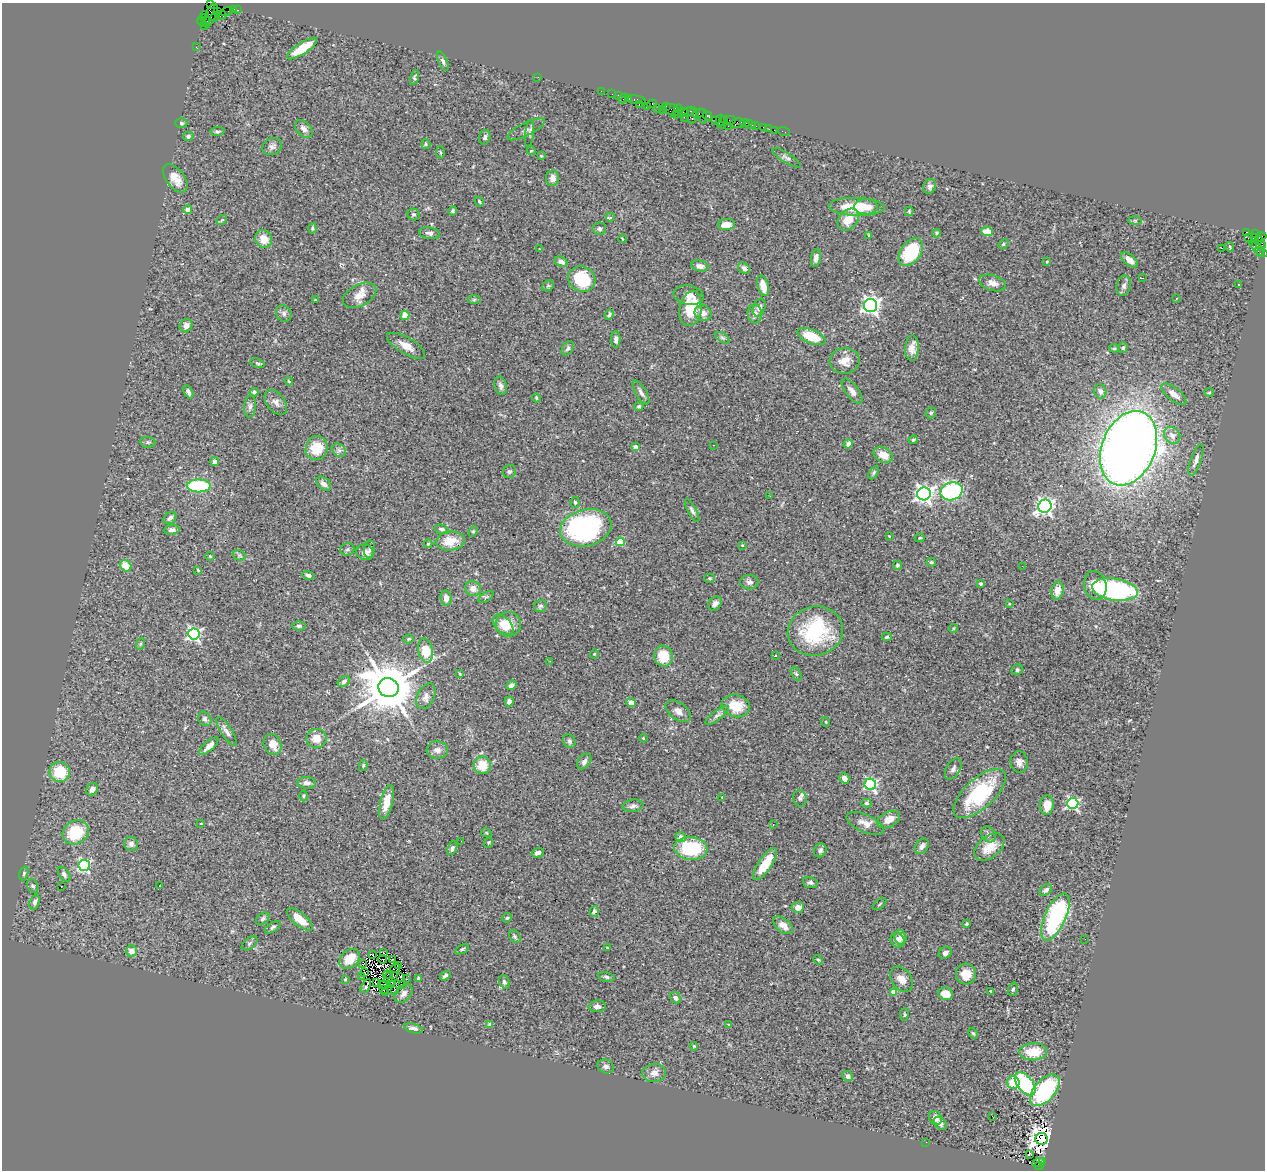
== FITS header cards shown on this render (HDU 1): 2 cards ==
NAXIS1  =                 1263
NAXIS2  =                 1168

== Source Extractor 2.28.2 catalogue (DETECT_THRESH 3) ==
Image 1263 x 1168 px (HDU 1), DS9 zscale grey, 1 PNG px = 1 image px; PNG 1267 x 1172 px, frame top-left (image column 1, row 1168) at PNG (2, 3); each listed source drawn as its Kron ellipse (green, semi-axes under 4 px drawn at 4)
Background 1.52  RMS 0.08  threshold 0.239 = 3 sigma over >= 5 px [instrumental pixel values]
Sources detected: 371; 1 with non-positive FLUX_AUTO (blend fragments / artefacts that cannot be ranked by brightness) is neither listed nor drawn; the other 370 listed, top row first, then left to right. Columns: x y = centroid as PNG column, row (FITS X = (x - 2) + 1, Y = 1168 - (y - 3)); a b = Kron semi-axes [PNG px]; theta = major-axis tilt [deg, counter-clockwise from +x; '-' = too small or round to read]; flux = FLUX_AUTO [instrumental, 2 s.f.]
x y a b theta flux
210 5 4 3 - 74
233 9 2 2 - 19
238 10 3 2 - 56
227 11 6 2 18 62
217 12 4 2 - 63
206 15 3 2 - 61
211 15 13 5 69 520
221 15 5 3 - 100
203 17 3 2 - 74
215 17 5 3 - 360
202 21 5 3 - 190
206 21 3 2 - 120
204 25 4 3 - 76
196 47 2 2 - 24
302 48 17 5 33 130
443 61 10 4 -66 13
414 77 7 4 73 9
538 77 3 2 - 4.2
601 91 2 2 - 33
612 94 2 2 - 42
619 95 3 2 - 48
624 98 5 2 - 210
629 99 3 3 - 100
636 100 9 3 -8 200
652 104 5 4 - 120
639 105 4 3 - 69
647 106 4 2 - 78
666 107 4 2 - 72
657 109 2 2 - 170
662 109 3 2 - 58
679 109 4 3 - 120
672 110 8 5 -23 320
689 112 7 4 21 410
680 113 8 2 20 170
699 113 6 4 29 150
692 116 7 5 87 440
703 116 7 4 -82 260
708 116 5 3 - 150
684 117 3 3 - 51
724 119 3 3 - 32
715 120 2 2 - 66
720 120 6 3 78 150
730 120 6 3 11 140
181 123 6 5 - 8.7
737 123 7 5 10 270
745 123 5 2 - 160
721 125 2 2 - 110
751 125 5 3 - 91
755 125 3 2 - 58
728 126 2 2 - 58
764 128 4 3 - 180
304 129 10 7 -46 28
526 129 21 6 26 22
769 129 2 2 - 10
774 130 2 2 - 37
217 132 7 4 5 9.4
784 132 6 2 -19 20
530 134 13 3 84 11
188 136 5 4 - 11
485 137 7 5 74 13
426 144 5 4 - 6.9
272 146 10 8 20 20
531 151 4 2 - 3.4
440 152 6 3 -89 5.8
541 156 3 3 - 5.9
786 158 16 5 -32 17
175 178 16 9 -53 62
552 178 8 6 83 29
930 186 7 6 - 17
479 202 5 3 - 8.2
857 207 28 9 -2 180
866 207 12 7 -1 59
188 210 4 4 - 57
453 211 4 3 - 6.8
909 211 4 3 - 6.5
413 215 6 5 - 11
610 217 4 3 - 21
222 220 6 3 37 6.5
848 220 12 9 49 79
1135 220 7 4 -1 9.9
726 225 8 5 6 63
313 228 5 4 - 9
599 229 7 6 - 13
987 232 6 4 -7 72
1247 232 4 3 - 1200
430 233 10 6 -9 21
937 233 4 4 - 6.5
1255 234 3 3 - 31
869 235 3 3 - 19
1261 237 6 3 20 200
1248 238 2 2 - 19
1255 238 4 3 - 520
264 239 9 8 - 66
622 239 4 3 - 4.6
1257 243 7 4 57 520
1003 244 6 4 29 8.3
1261 245 4 4 - 380
1230 247 4 3 - 7.3
1221 248 3 2 - 3.5
539 249 3 2 - 3.5
1259 249 11 4 -38 290
911 252 15 10 54 280
1260 254 3 2 - 59
816 258 9 5 80 23
1129 260 10 5 -39 33
561 261 7 5 -24 21
1047 261 3 3 - 5.4
700 266 9 5 -10 29
744 268 7 5 -43 21
1142 278 3 2 - 5
582 279 14 12 -28 200
993 283 14 7 -18 33
1238 285 3 2 - 4.5
548 286 6 5 - 8
763 286 10 5 -75 72
1124 286 10 7 77 20
360 295 18 10 28 55
689 295 15 9 -10 40
1176 298 3 2 - 6.7
474 299 6 4 2 7.8
315 300 3 2 - 5.7
871 306 6 6 - 2200
759 308 9 6 69 26
691 309 18 11 80 190
284 313 9 7 -57 18
703 313 8 8 - 38
755 314 9 7 -84 27
405 315 5 4 - 74
609 315 5 4 - 10
186 326 7 6 - 28
812 337 15 7 -23 150
723 338 8 4 -30 11
616 339 8 4 -88 16
406 346 21 8 -31 54
568 348 8 5 59 14
912 348 13 7 86 40
1114 348 5 4 - 7.1
1123 348 5 4 - 8.4
845 361 15 13 2 65
258 363 7 4 -18 9.1
289 381 4 3 - 6
501 386 9 6 -75 19
852 391 15 6 -54 30
1100 391 7 6 - 20
188 392 7 4 -61 17
254 392 4 4 - 11
1209 392 5 3 - 5.4
641 393 13 5 -59 20
1174 394 15 6 -39 39
536 398 4 3 - 6.6
276 402 14 9 -51 32
250 406 11 6 84 18
639 406 4 4 - 8
931 413 5 5 - 10
1172 435 9 7 -50 29
913 440 4 3 - 6.5
148 442 8 5 -8 10
848 444 5 4 - 17
713 445 3 2 - 4.7
635 447 4 4 - 34
317 448 12 11 - 110
1129 448 39 26 68 7400
339 450 7 6 - 18
883 455 10 7 -25 65
1196 460 17 5 71 28
215 462 4 4 - 59
509 472 7 6 - 11
874 472 7 4 60 9
324 484 8 5 -41 24
199 486 12 6 0 390
951 491 11 9 16 550
924 494 7 6 - 2200
770 496 3 2 - 8.2
575 502 5 4 - 8.2
1045 506 7 6 - 1800
692 510 13 4 -62 15
170 518 7 5 37 19
586 528 26 18 14 970
442 529 7 4 -15 14
172 530 8 5 6 18
473 531 5 4 - 7.2
889 536 3 3 - 5.3
919 538 5 4 - 5.2
450 541 14 9 7 86
620 542 4 4 - 200
428 544 4 3 - 7.7
742 545 4 3 - 4.7
347 549 7 6 - 12
369 549 9 5 81 15
365 552 9 7 -27 28
239 555 7 5 -18 8.9
210 556 4 4 - 5.2
931 562 5 3 - 6.6
898 565 4 4 - 9.5
126 566 6 5 - 80
1022 566 2 2 - 5.8
198 570 4 3 - 5.3
308 575 6 4 -15 16
709 578 5 4 - 6.2
749 582 9 7 1 20
980 583 4 4 - 13
1095 585 14 11 -75 94
473 589 8 7 - 38
1115 590 23 11 -9 820
1058 591 9 6 78 48
486 597 8 3 31 7.2
446 598 7 5 -83 33
715 604 8 5 48 19
1009 604 3 3 - 3.7
540 606 7 5 33 10
508 624 12 12 - 110
503 625 12 7 -44 49
299 626 7 4 -2 9.5
953 628 4 3 - 5.1
815 631 28 24 13 440
194 634 6 5 - 1100
887 637 5 4 - 6.9
408 639 5 4 - 8.5
140 644 6 4 71 7.9
426 651 12 7 -80 130
594 654 4 4 - 6.2
775 655 3 3 - 36
664 656 10 9 - 140
550 661 3 2 - 6.6
1017 670 6 5 - 11
460 674 3 2 - 4.5
796 674 7 4 -62 8.7
344 682 7 5 35 12
511 685 5 4 - 17
388 688 10 9 - 33000
426 696 14 8 65 30
509 701 5 4 - 20
631 703 5 4 - 38
736 706 14 11 -14 120
678 711 14 8 -38 32
717 715 14 5 37 20
205 719 7 6 - 15
826 722 5 3 - 4.6
226 731 17 5 -57 26
317 738 10 9 - 61
643 738 4 3 - 4.3
569 741 7 6 - 13
273 745 11 8 -70 54
209 746 12 5 43 27
437 750 11 8 -3 29
584 761 9 6 51 22
1019 762 11 8 -84 30
482 765 9 8 - 100
363 766 6 4 79 5.6
953 769 12 7 60 24
60 772 10 10 - 160
844 778 5 4 - 27
307 783 9 5 -3 21
870 784 6 5 - 850
92 789 7 5 51 28
980 793 33 15 42 400
303 796 5 3 - 5.5
722 797 4 3 - 3.8
800 798 8 7 - 15
387 802 18 6 76 69
866 803 5 4 - 9.2
1073 803 5 5 - 860
1047 805 10 7 87 64
633 806 10 6 8 18
889 820 12 7 28 57
201 823 3 2 - 2.8
865 823 20 9 -24 45
773 825 3 2 - 5.5
76 832 13 11 32 190
486 833 5 4 - 5.8
989 834 8 6 -53 16
681 837 5 5 - 27
461 841 2 2 - 2.8
488 843 5 4 - 6.3
131 844 7 6 - 18
922 846 8 6 57 21
989 847 17 10 39 89
452 848 7 4 68 15
691 848 17 11 -6 320
820 850 7 6 - 16
538 853 6 4 17 17
765 864 19 6 56 140
84 865 6 5 - 720
24 873 7 4 72 9
64 874 8 5 -57 16
810 882 8 5 -16 12
33 886 7 5 -58 13
61 886 2 2 - 2.2
160 886 3 2 - 5.2
1046 890 7 5 39 15
35 902 8 5 70 17
880 904 8 2 40 5.7
798 907 6 5 - 38
594 911 5 4 - 13
1055 917 25 10 66 610
507 918 5 4 - 6.9
263 919 8 5 42 11
300 919 16 6 -39 84
967 924 4 3 - 6.8
783 925 11 6 -38 46
273 927 9 4 33 11
515 936 7 5 -51 9.2
900 937 8 6 -78 26
1085 939 3 2 - 4.1
897 940 8 6 -64 30
249 943 9 5 38 12
607 948 3 2 - 4.7
462 949 8 4 30 7.7
131 951 5 5 - 41
383 952 3 2 - 4
945 953 7 5 28 18
373 955 4 2 - 6.4
350 959 11 8 43 92
382 959 5 2 - 6.9
392 959 3 2 - 5.9
818 960 5 4 - 5.3
362 964 2 2 - 5.6
399 966 2 2 - 7.2
395 968 5 2 - 4.6
364 973 3 2 - 2
966 974 10 10 - 75
387 975 4 2 - 1.7
445 976 6 4 33 12
361 977 3 2 - 0.66
401 977 3 2 - 2.5
606 977 8 5 -13 12
389 978 6 2 70 2
419 978 4 3 - 11
345 979 3 3 - 4.4
406 979 2 2 - 5.2
901 979 14 9 -55 45
391 981 3 2 - 2.1
504 982 7 5 -69 13
376 983 3 2 - 2.7
391 984 3 2 - 1.8
402 984 2 2 - 2.2
383 985 5 3 - 3.1
366 986 7 2 63 5
1013 989 7 5 71 8.5
383 990 3 2 - 5.1
394 990 3 2 - 4.2
990 991 3 2 - 9.5
386 992 3 2 - 2.9
894 992 4 4 - 80
404 993 10 7 48 24
945 994 7 6 - 86
675 998 6 5 - 15
597 1006 8 6 2 21
904 1014 6 3 83 5.9
490 1025 4 4 - 24
729 1025 3 2 - 4.6
413 1028 10 4 -13 17
973 1033 6 4 -69 8
694 1046 4 3 - 5.2
1033 1052 14 8 2 120
606 1066 8 6 -20 18
654 1073 12 9 3 34
848 1076 5 5 - 16
1013 1083 6 6 - 99
1025 1084 13 7 -51 470
1045 1090 19 10 48 440
992 1116 2 2 - 2.5
935 1118 7 6 - 30
940 1123 7 5 -42 16
1042 1139 6 6 - 6400
926 1142 3 2 - 4.5
1029 1155 3 2 - 16
1042 1161 3 3 - 310
1038 1163 6 4 19 230
1039 1166 4 2 - 93
At the frame edge (FLAGS 8, measured only in part): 1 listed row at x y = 210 5
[1 non-positive-flux detection neither listed nor drawn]